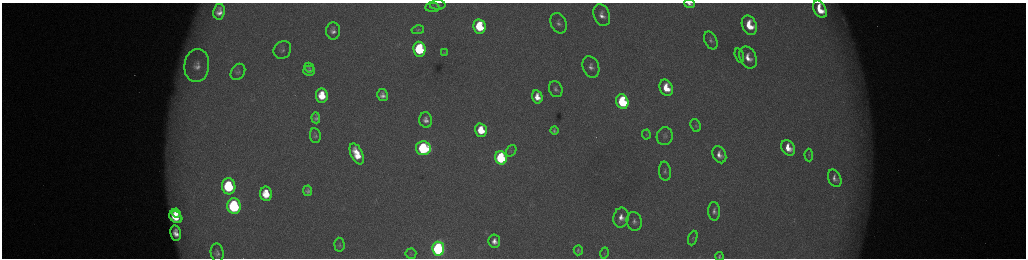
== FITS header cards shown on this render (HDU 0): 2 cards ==
NAXIS1  =                 2048 /fastest changing axis
NAXIS2  =                  512 /next to fastest changing axis

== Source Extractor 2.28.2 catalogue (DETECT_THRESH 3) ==
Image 2048 x 512 px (HDU 0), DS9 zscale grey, zoomed out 1/2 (1 PNG px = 2 x 2 image px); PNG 1028 x 260 px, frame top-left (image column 1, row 511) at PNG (2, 3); each listed source drawn as its Kron ellipse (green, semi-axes under 4 px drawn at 4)
Background 173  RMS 2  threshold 5.86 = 3 sigma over >= 5 px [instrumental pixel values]
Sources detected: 69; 5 cannot appear on this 1/2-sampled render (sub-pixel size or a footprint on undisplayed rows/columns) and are neither listed nor drawn; the other 64 listed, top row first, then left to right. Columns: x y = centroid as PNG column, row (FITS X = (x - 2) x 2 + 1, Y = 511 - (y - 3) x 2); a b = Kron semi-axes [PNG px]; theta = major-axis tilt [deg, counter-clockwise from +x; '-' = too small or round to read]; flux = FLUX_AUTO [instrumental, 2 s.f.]
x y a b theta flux
689 4 5 3 - 1400
438 5 8 5 0 1000
432 7 7 4 0 940
820 9 9 6 -62 10000
219 12 8 6 81 3200
602 15 11 8 -68 3700
559 23 11 7 -66 2300
749 25 10 7 -66 13000
479 27 7 6 - 23000
418 30 6 4 11 630
333 31 8 7 - 2500
711 40 9 6 -64 1700
419 49 7 6 - 37000
282 50 9 8 - 1900
445 53 4 2 - 290
739 55 7 4 -74 830
748 58 12 8 -65 5600
197 65 17 12 84 6500
591 67 11 8 -67 3000
309 68 5 4 - 660
309 71 6 5 - 1500
238 72 9 6 55 1200
666 88 8 6 -66 10000
556 89 8 6 -68 1600
322 95 7 6 - 10000
382 95 6 5 - 2300
537 97 6 5 - 5300
622 102 7 6 - 42000
316 118 5 4 - 1300
426 120 8 6 -80 2700
696 125 6 5 - 760
481 130 7 5 -75 12000
554 131 4 4 - 950
315 135 7 5 -84 1000
646 135 5 4 - 630
665 136 9 8 - 1900
423 148 7 7 - 60000
788 148 8 6 -60 6900
511 151 6 4 56 830
357 154 11 6 -65 11000
719 155 9 6 -64 3500
809 155 6 4 -86 620
501 158 7 6 - 52000
665 171 9 6 -83 1600
835 178 9 6 -65 2300
229 186 8 6 -82 36000
308 191 5 4 - 1400
266 194 7 6 - 11000
234 206 8 6 -81 62000
714 211 9 6 -87 1900
176 213 4 3 - 4000
176 217 7 5 -38 10000
621 218 10 7 81 4200
634 221 9 7 -76 2200
176 233 8 5 -79 4200
693 238 7 4 71 920
494 241 6 6 - 3100
339 245 7 5 -85 870
438 249 7 6 - 130000
578 250 5 4 - 930
217 253 9 6 -81 1800
604 253 5 2 - 280
411 254 5 5 - 560
720 256 4 4 - 970
At the frame edge (FLAGS 8, measured only in part): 3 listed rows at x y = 689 4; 820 9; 720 256
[5 sub-pixel or undisplayed-footprint detections neither listed nor drawn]